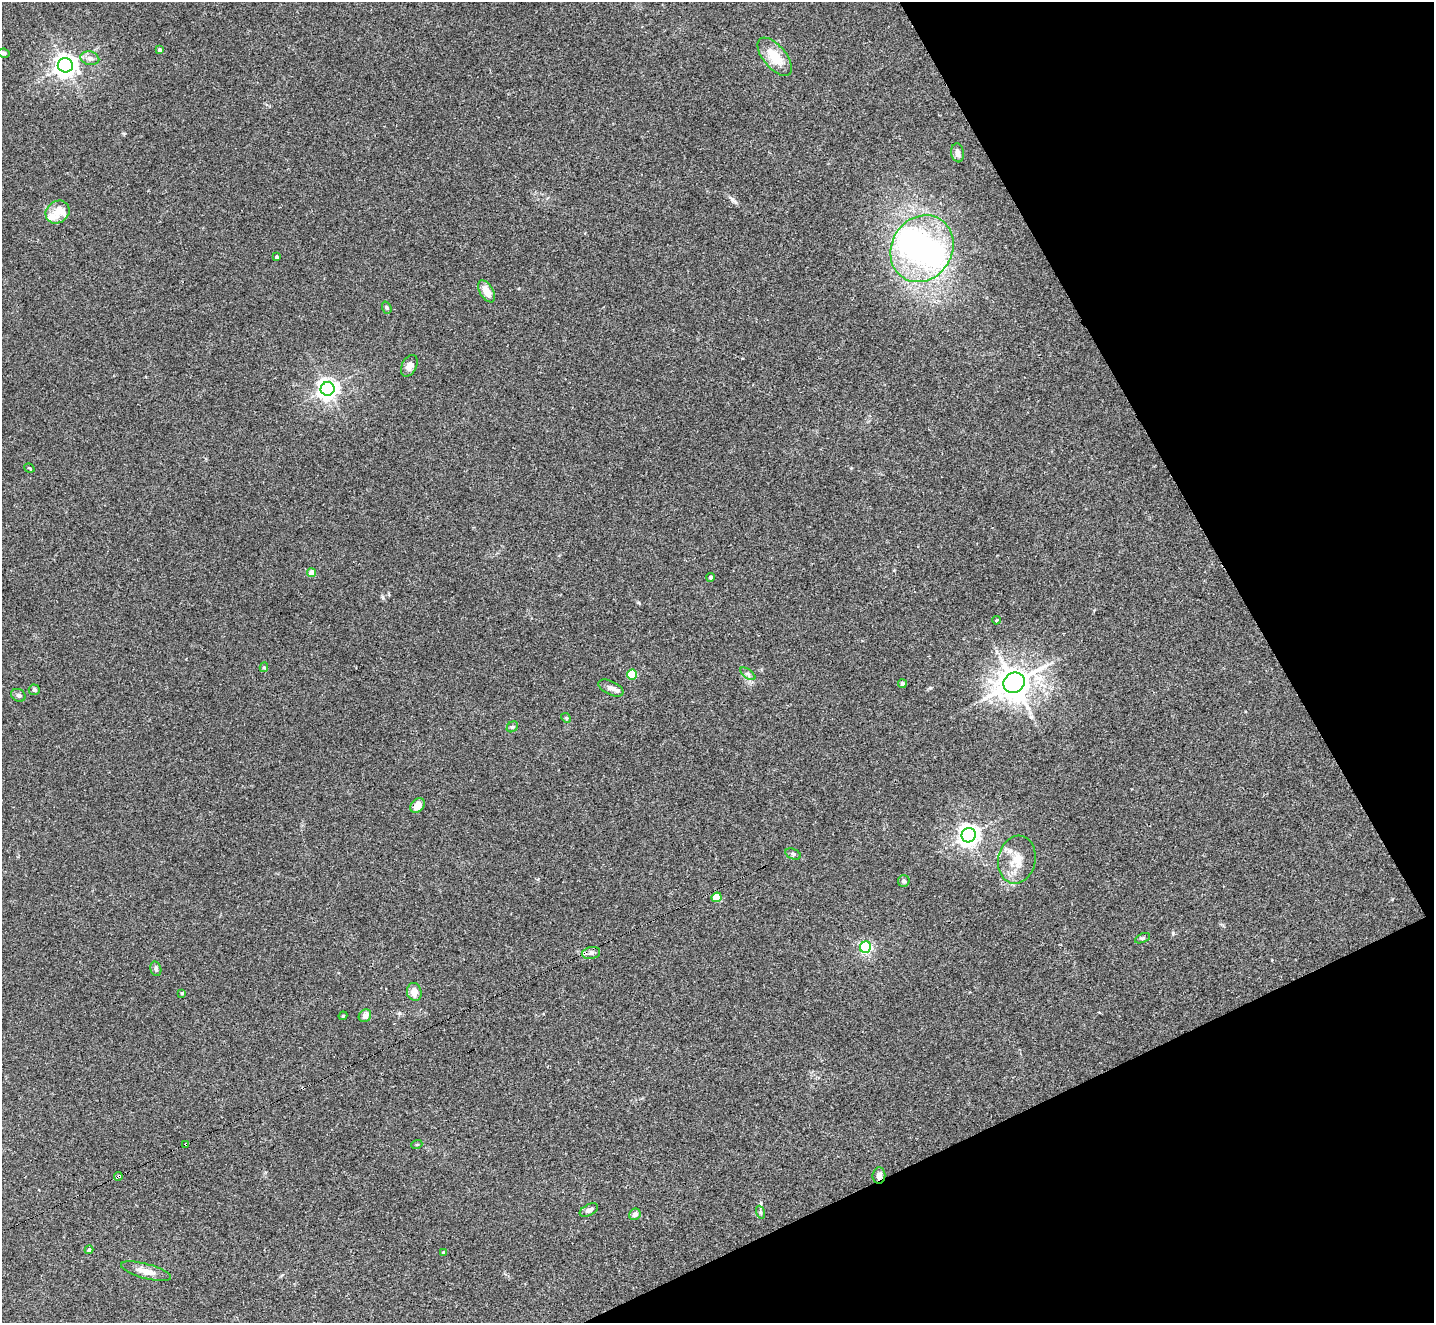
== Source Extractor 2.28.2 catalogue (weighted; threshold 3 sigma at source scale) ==
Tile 12 of 4 x 4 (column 4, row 3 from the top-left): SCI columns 4313-5744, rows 1626-2946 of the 5754 x 5742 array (HDU 1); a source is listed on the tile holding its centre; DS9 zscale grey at full resolution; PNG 1436 x 1325 px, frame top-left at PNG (2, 2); each listed source drawn as its Kron ellipse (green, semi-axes under 4 px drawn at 4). Shown black and unused: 22% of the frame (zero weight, under 2 of 3 exposures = <1% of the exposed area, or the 3 px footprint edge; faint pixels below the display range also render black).
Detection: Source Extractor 2.28.2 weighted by HDU 2 'WHT'; one run over the whole footprint, this tile lists its part. Background 0.0735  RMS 0.0059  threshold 0.0266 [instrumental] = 3 sigma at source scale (4.5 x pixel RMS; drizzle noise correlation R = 1.50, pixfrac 1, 0.05/0.05 arcsec/px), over >= 5 px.
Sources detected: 56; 2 inside a brighter object's white glare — neither listed nor drawn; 3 inside a brighter listed object's ellipse — not listed separately; the other 51 listed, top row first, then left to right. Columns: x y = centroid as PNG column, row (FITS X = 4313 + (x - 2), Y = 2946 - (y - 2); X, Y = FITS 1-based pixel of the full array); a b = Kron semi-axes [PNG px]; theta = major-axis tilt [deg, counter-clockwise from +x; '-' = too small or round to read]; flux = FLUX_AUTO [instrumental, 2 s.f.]
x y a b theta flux
160 50 4 4 - 1.6
3 53 6 4 -9 1.7
775 57 23 11 -50 14
90 58 9 6 -12 2.7
65 65 7 7 - 440
958 153 9 6 -81 3
57 212 13 11 38 6.2
922 249 35 30 57 100
276 257 3 3 - 0.98
487 291 12 6 -60 6.2
387 308 6 4 -70 0.9
409 366 11 7 64 3
328 389 7 6 - 340
29 468 5 3 - 0.52
312 573 4 4 - 6.8
711 577 4 4 - 1.6
996 620 4 3 - 0.96
264 667 5 4 - 0.87
748 674 9 4 -36 1.4
632 675 5 5 - 21
1014 683 11 9 33 980
902 684 4 4 - 1.9
611 688 13 7 -26 2.9
34 690 5 5 - 1.5
18 695 7 6 - 1.4
566 718 5 4 - 0.76
512 727 6 4 42 0.95
418 805 8 6 45 5.2
969 835 7 7 - 380
793 854 8 5 -24 1.2
1017 860 24 18 78 12
904 881 6 6 - 1.3
717 897 5 4 - 18
1143 938 8 4 26 0.94
865 947 6 5 - 91
591 953 9 6 10 2.1
156 969 7 5 -76 1.3
414 992 9 7 -75 4.7
182 993 4 4 - 0.72
343 1016 4 4 - 0.61
365 1016 7 5 47 3.4
186 1144 3 2 - 0.87
417 1144 6 3 20 0.55
118 1176 4 3 - 5.1
879 1176 8 6 84 2.4
589 1210 10 5 27 2.3
760 1212 7 4 -71 0.89
635 1214 6 5 - 2.7
89 1250 4 4 - 1.4
444 1253 4 3 - 1.6
146 1271 26 7 -15 6.4
Overlapping masked pixels (flux is a lower limit): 3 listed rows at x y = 186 1144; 118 1176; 879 1176
Isophote crosses this tile's border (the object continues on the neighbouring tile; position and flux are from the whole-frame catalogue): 1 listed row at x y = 3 53
Unlisted compact peaks at least as high as the median listed source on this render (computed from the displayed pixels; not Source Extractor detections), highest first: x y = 732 199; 1173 933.